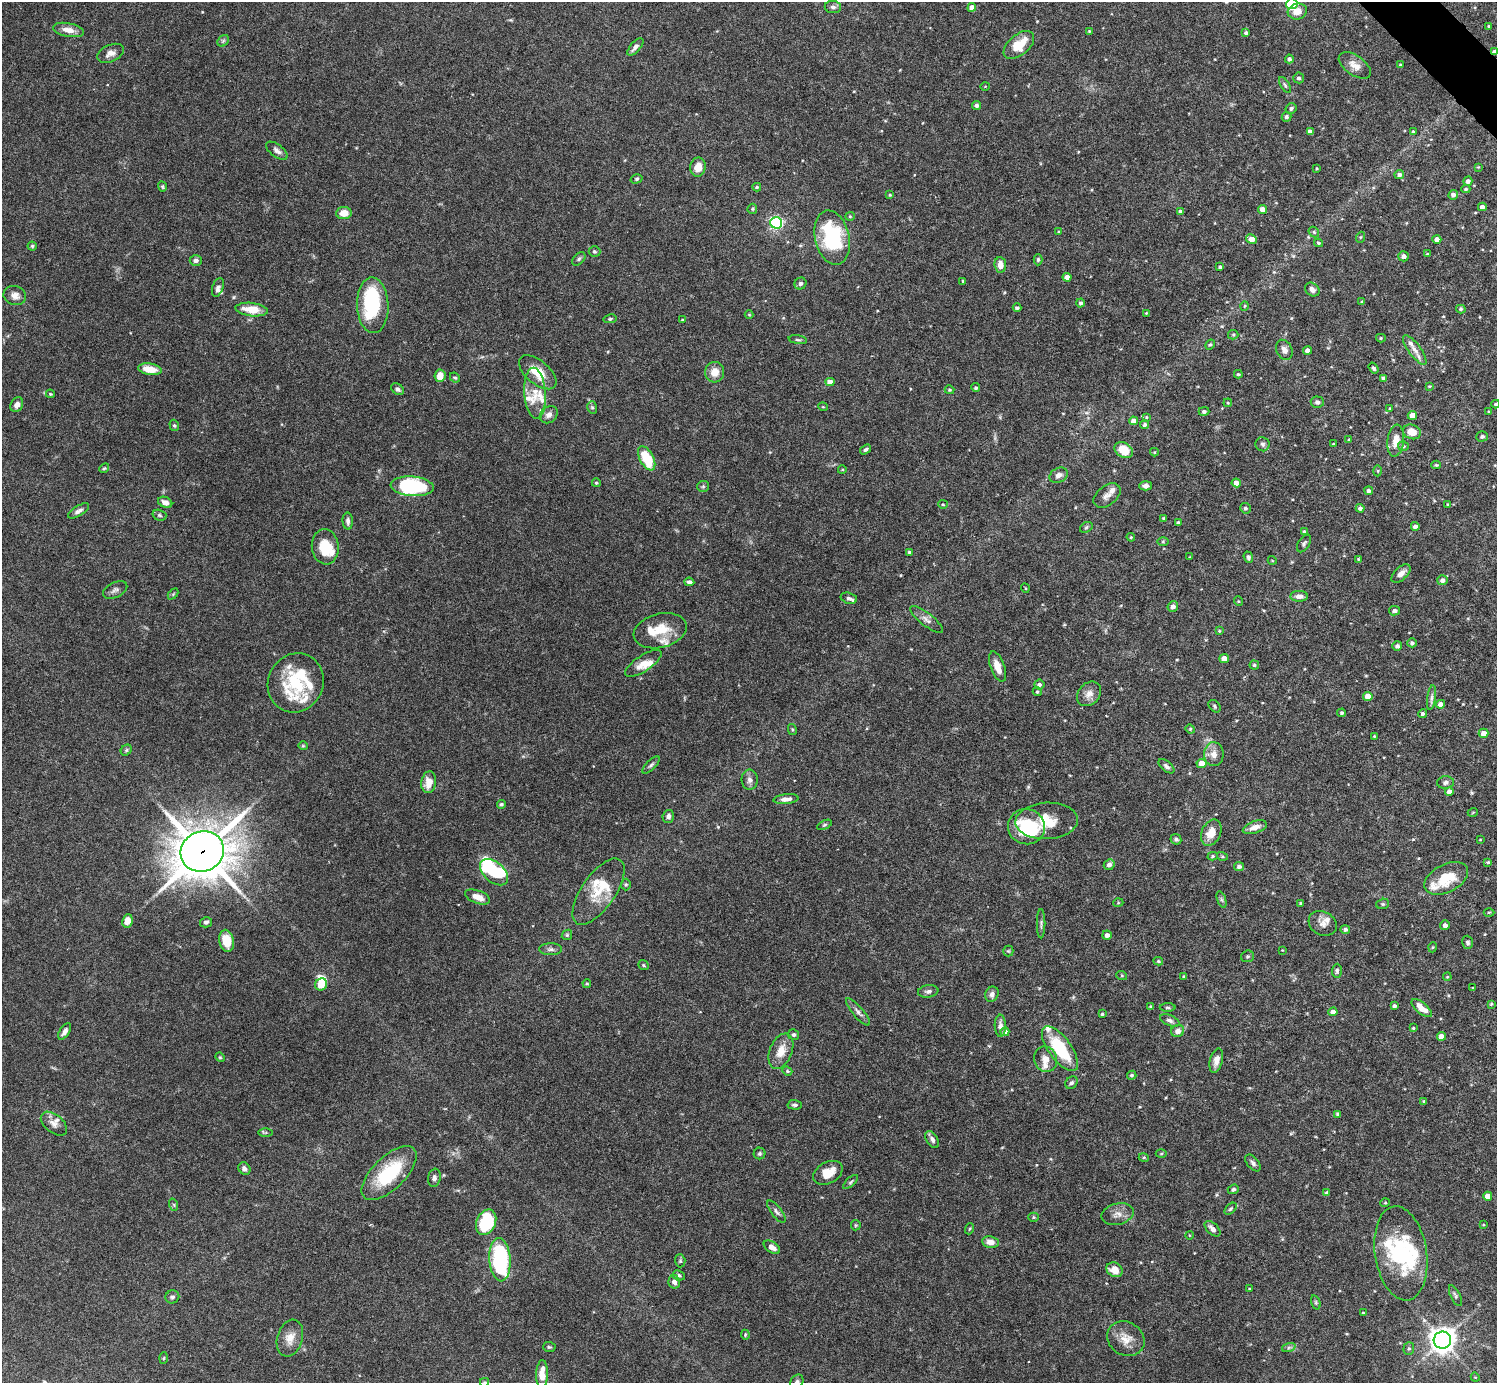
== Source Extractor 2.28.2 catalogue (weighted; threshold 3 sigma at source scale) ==
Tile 10 of 4 x 4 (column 2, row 3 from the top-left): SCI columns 1499-2993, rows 1681-3061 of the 5982 x 5981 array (HDU 1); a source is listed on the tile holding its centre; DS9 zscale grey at full resolution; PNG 1499 x 1385 px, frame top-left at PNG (2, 2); each listed source drawn as its Kron ellipse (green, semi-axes under 4 px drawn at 4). Shown black and unused: <1% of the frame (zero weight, under 4 of 8 exposures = <1% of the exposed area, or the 3 px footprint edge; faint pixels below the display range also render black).
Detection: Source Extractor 2.28.2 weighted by HDU 2 'WHT'; one run over the whole footprint, this tile lists its part. Background 0.0745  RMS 0.0022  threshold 0.00894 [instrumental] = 3 sigma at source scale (4.09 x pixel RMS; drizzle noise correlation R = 1.36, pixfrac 0.8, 0.05/0.05 arcsec/px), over >= 5 px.
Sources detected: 364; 6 inside a brighter object's white glare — neither listed nor drawn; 24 inside a brighter listed object's ellipse — not listed separately; the other 334 listed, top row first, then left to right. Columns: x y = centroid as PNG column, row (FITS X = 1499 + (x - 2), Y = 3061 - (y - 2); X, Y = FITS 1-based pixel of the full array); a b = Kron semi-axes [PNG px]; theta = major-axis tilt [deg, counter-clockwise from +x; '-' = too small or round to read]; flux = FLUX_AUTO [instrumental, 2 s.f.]
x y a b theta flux
1292 4 6 5 - 19
833 7 8 6 -3 0.64
972 7 4 4 - 1.4
1297 11 10 8 15 1.8
1489 26 4 3 - 0.23
68 30 15 6 -11 1.8
1089 31 2 2 - 0.15
1246 33 4 3 - 0.5
223 41 6 5 - 0.35
1019 45 18 10 40 4.8
635 47 10 5 48 0.86
1494 52 4 4 - 0.74
110 53 14 8 24 1.2
1289 59 4 4 - 0.59
1355 65 18 10 -34 1.7
1400 65 3 2 - 0.19
1299 78 5 5 - 0.48
1285 85 9 3 -58 0.35
985 86 5 3 - 0.16
977 106 4 4 - 0.56
1291 108 5 5 - 0.53
1286 117 5 4 - 0.42
1310 131 4 3 - 0.69
1413 132 4 3 - 0.41
277 151 12 6 -36 0.85
698 167 10 7 80 2.2
1478 167 3 3 - 0.15
1317 168 3 3 - 0.17
1399 175 5 4 - 0.69
636 179 6 4 16 0.32
1468 181 4 4 - 0.77
162 187 5 4 - 0.25
757 187 4 3 - 0.28
1466 189 4 3 - 0.25
890 195 4 3 - 0.19
1453 195 5 4 - 0.69
1482 207 4 4 - 0.77
752 209 5 4 - 0.27
1263 209 4 4 - 1.4
1180 211 4 3 - 0.54
344 213 8 6 5 2.2
850 216 5 4 - 0.25
776 223 6 6 - 38
1059 232 4 3 - 0.15
1314 232 6 4 -48 0.31
1361 237 6 3 69 0.19
832 238 27 17 -77 18
1251 239 6 4 -31 1.9
1437 239 4 4 - 1.3
1319 243 4 3 - 0.29
32 246 4 4 - 0.28
594 251 6 5 - 0.36
1427 254 4 4 - 0.23
1404 256 5 5 - 0.84
579 259 8 5 46 0.42
196 260 6 5 - 0.62
1038 260 6 4 90 0.34
1000 265 8 6 -84 1.6
1220 267 4 3 - 0.38
1067 277 4 4 - 1.4
963 281 3 3 - 0.21
800 283 6 5 - 0.54
218 287 10 5 71 0.66
1312 290 8 6 -39 0.91
15 296 11 9 -19 1.3
1362 302 3 3 - 0.28
1081 303 4 4 - 0.45
373 305 28 16 -88 17
1245 306 4 3 - 0.19
1017 308 4 3 - 0.41
252 309 16 6 -6 3.7
1461 309 4 4 - 0.31
1146 313 4 3 - 0.19
749 315 4 4 - 0.2
610 319 6 4 11 0.29
683 320 4 3 - 0.2
1233 335 5 4 - 0.27
1381 338 5 4 - 0.25
798 340 9 3 -8 0.3
1210 345 5 4 - 0.29
1284 350 10 7 -63 1.1
1307 350 4 4 - 0.98
1415 350 18 6 -54 1.5
1374 368 6 4 -55 0.43
150 369 12 5 -9 3.3
538 372 22 11 -40 4.1
715 372 10 9 - 2.3
1238 374 4 3 - 0.28
440 376 6 5 - 2.2
455 377 5 4 - 0.27
1383 378 4 4 - 0.53
830 382 4 4 - 1.6
1429 386 3 3 - 0.17
976 388 4 4 - 0.33
397 389 7 5 -38 0.55
949 390 5 4 - 0.29
535 393 25 10 -86 3.1
50 394 4 3 - 0.21
1317 402 6 6 - 0.61
1228 403 4 3 - 0.19
1496 404 4 3 - 0.26
17 405 8 6 63 0.93
592 407 6 5 - 0.34
823 407 5 3 - 0.16
1390 408 3 3 - 0.19
1204 411 5 4 - 0.37
1489 411 4 3 - 0.17
549 415 10 7 38 1.1
1412 415 4 4 - 2
1146 417 4 3 - 0.19
1133 421 4 4 - 1.5
174 425 6 4 -73 0.32
1145 425 4 4 - 0.45
1412 432 9 7 -20 2.4
1482 436 6 5 - 0.4
1349 439 3 3 - 0.18
1396 441 16 8 84 2.2
1262 444 7 7 - 0.54
1333 444 4 2 - 0.15
1403 446 5 5 - 0.34
865 450 6 4 32 0.42
1124 450 10 7 -33 3.6
1154 452 4 4 - 0.17
647 458 13 7 -62 7.7
1436 465 5 4 - 0.25
104 468 5 4 - 0.24
842 470 4 3 - 0.18
1378 471 5 3 - 0.21
1059 475 10 7 28 1
596 483 4 4 - 0.31
1236 483 4 4 - 1.5
412 486 21 10 -5 23
703 486 6 5 - 0.35
1146 486 6 4 2 0.85
1369 491 4 4 - 0.6
1107 496 15 9 38 1.3
165 502 7 5 -25 1.2
943 504 5 4 - 0.21
1447 504 4 2 - 0.14
1245 508 5 5 - 0.44
1360 508 4 4 - 0.5
79 511 12 5 31 0.76
159 515 7 5 -16 0.4
1164 518 3 3 - 0.34
348 521 8 5 -86 0.69
1178 522 4 3 - 0.4
1415 526 4 3 - 0.73
1086 527 7 4 31 0.34
1304 532 4 4 - 0.49
1131 537 4 4 - 0.24
1163 541 6 4 0 0.25
1304 543 10 6 58 0.5
325 547 17 13 -83 5.4
909 552 3 3 - 0.35
1190 557 4 2 - 0.14
1248 557 6 4 -71 0.49
1358 559 3 3 - 0.2
1272 560 4 3 - 0.14
1401 574 11 6 42 1.2
1442 580 5 5 - 0.89
689 582 5 4 - 0.56
1025 588 4 3 - 0.16
115 590 13 7 27 0.79
173 594 6 4 46 0.21
1299 596 9 5 -2 1
849 598 8 5 -15 0.46
1238 601 5 3 - 0.17
1173 606 5 5 - 0.93
1394 611 5 4 - 0.74
927 620 20 6 -38 1.1
660 631 27 17 14 5.2
1219 631 3 3 - 0.19
1412 643 5 4 - 0.44
1397 646 5 4 - 0.57
1224 659 5 4 - 2.2
643 663 21 8 33 2.4
1254 665 4 4 - 0.34
997 667 16 7 -70 2
296 683 30 27 65 12
1039 685 5 5 - 0.53
1037 692 4 4 - 0.37
1089 694 13 10 46 1.6
1368 696 4 4 - 2.5
1431 698 12 4 83 0.63
1440 704 4 4 - 1.3
1215 706 7 5 -45 0.33
1342 713 4 4 - 0.34
1423 714 4 4 - 0.44
792 729 5 4 - 0.23
1190 729 5 4 - 0.25
1483 733 5 4 - 1.8
1374 736 3 3 - 0.19
303 746 5 4 - 0.22
126 750 6 5 - 0.33
1214 754 12 10 90 1.6
1201 763 5 4 - 2.2
651 765 11 4 45 0.49
1166 766 9 5 -39 0.58
750 780 10 8 -85 0.92
429 782 11 7 80 2.6
1445 782 8 6 5 0.66
1449 791 4 4 - 1
786 799 12 5 6 1.2
501 804 4 4 - 0.43
1473 812 5 3 - 0.18
668 816 6 5 - 0.78
1047 821 31 18 3 5.7
824 825 8 4 27 0.31
1026 827 18 17 - 9
1255 827 12 6 19 1.4
1211 833 14 9 65 2.8
1176 839 6 5 - 0.5
1480 840 3 2 - 0.12
202 852 22 20 25 720
1213 856 5 4 - 0.31
1222 856 5 4 - 0.27
1488 862 4 4 - 0.24
1109 865 5 5 - 0.89
1239 867 5 4 - 0.73
494 872 16 10 -40 7.8
1446 878 23 14 27 5.7
626 884 6 5 - 0.3
598 892 38 17 55 6
478 897 13 6 -20 2.1
1221 900 8 4 -71 0.38
1118 903 5 3 - 0.18
1301 903 4 4 - 0.29
1383 904 6 5 - 0.31
1489 912 5 3 - 0.23
127 921 7 5 81 1.8
206 922 6 5 - 0.57
1323 923 15 11 -28 1.5
1041 924 15 3 90 0.5
1445 925 5 5 - 0.87
1345 929 5 4 - 0.55
567 935 5 5 - 0.29
1107 935 5 4 - 0.85
227 941 11 7 -78 4.1
1468 942 6 5 - 0.42
1433 947 5 3 - 0.2
551 949 11 6 0 0.67
1282 950 3 3 - 0.13
1008 951 5 5 - 0.25
1247 956 6 5 - 0.35
1158 961 5 4 - 0.29
643 965 5 4 - 0.26
1337 971 7 5 86 0.43
1122 976 5 3 - 0.19
1184 976 4 3 - 0.22
1447 977 4 3 - 0.19
587 983 4 3 - 0.23
321 984 6 5 - 2.9
1473 988 3 3 - 0.18
928 991 10 6 8 0.65
992 994 8 6 67 0.81
1491 1004 4 3 - 0.23
1394 1006 4 4 - 0.46
1151 1007 3 3 - 0.31
1168 1008 8 4 0 0.31
1422 1008 12 5 -39 2
858 1012 17 5 -49 0.87
1333 1012 4 4 - 1.4
1102 1014 3 3 - 0.26
1170 1020 10 5 -23 0.62
1000 1026 11 5 -88 0.9
1413 1028 4 3 - 0.2
65 1031 9 5 57 0.86
1178 1031 6 6 - 1.2
1005 1032 4 4 - 1.2
793 1035 5 5 - 0.45
1441 1036 4 4 - 1.6
1060 1049 26 11 -54 11
781 1051 18 11 68 2.8
220 1057 5 4 - 0.22
1045 1059 13 11 -67 1.9
1216 1061 12 6 76 1.5
787 1071 5 4 - 0.25
1132 1075 5 4 - 0.38
1071 1083 7 5 44 0.47
1424 1101 4 3 - 0.31
795 1105 7 5 -1 0.44
1338 1114 4 3 - 0.51
54 1124 15 9 -39 1.3
266 1132 7 4 0 0.24
932 1139 9 5 -58 0.71
759 1154 6 6 - 0.36
1161 1154 5 3 - 0.2
1144 1158 5 3 - 0.24
1253 1163 10 5 -49 0.64
244 1169 6 5 - 0.83
389 1173 35 16 44 12
828 1173 16 10 30 2.9
434 1178 9 6 80 0.75
851 1182 9 4 42 0.37
1233 1189 5 4 - 0.46
1327 1192 4 4 - 0.33
1488 1196 4 4 - 2
1385 1203 4 4 - 0.23
174 1205 6 4 -72 0.28
1231 1209 7 4 45 0.34
776 1212 13 5 -53 0.64
1117 1214 16 10 13 1.6
1034 1217 5 4 - 0.3
486 1222 13 9 65 12
856 1225 5 5 - 0.25
1483 1225 3 2 - 0.16
969 1229 5 3 - 0.22
1212 1229 9 5 -44 1.1
1189 1235 4 3 - 0.14
990 1242 8 6 -9 1.5
772 1247 9 5 -33 1.2
1401 1253 47 26 -81 17
500 1260 22 10 -86 25
680 1261 6 5 - 0.33
1114 1270 8 7 - 2.3
679 1275 6 5 - 0.46
674 1282 7 6 - 0.84
1249 1289 3 3 - 0.16
1455 1296 11 4 -64 0.51
172 1297 7 6 - 0.49
1316 1302 7 4 -71 0.28
1363 1313 3 2 - 0.16
745 1335 5 3 - 0.22
290 1338 19 12 72 2.3
1126 1339 19 16 -33 2.9
1442 1340 9 8 - 170
549 1347 6 5 - 0.32
1289 1347 7 4 19 0.39
1409 1349 6 5 - 0.39
164 1358 6 3 87 0.22
542 1374 14 6 88 2.7
1475 1377 5 3 - 0.17
484 1382 4 3 - 0.25
797 1382 8 6 60 0.54
Overlapping masked pixels (flux is a lower limit): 2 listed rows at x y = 1494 52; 202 852
Isophote crosses this tile's border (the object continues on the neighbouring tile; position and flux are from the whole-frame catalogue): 4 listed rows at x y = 1292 4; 1496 404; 484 1382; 797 1382